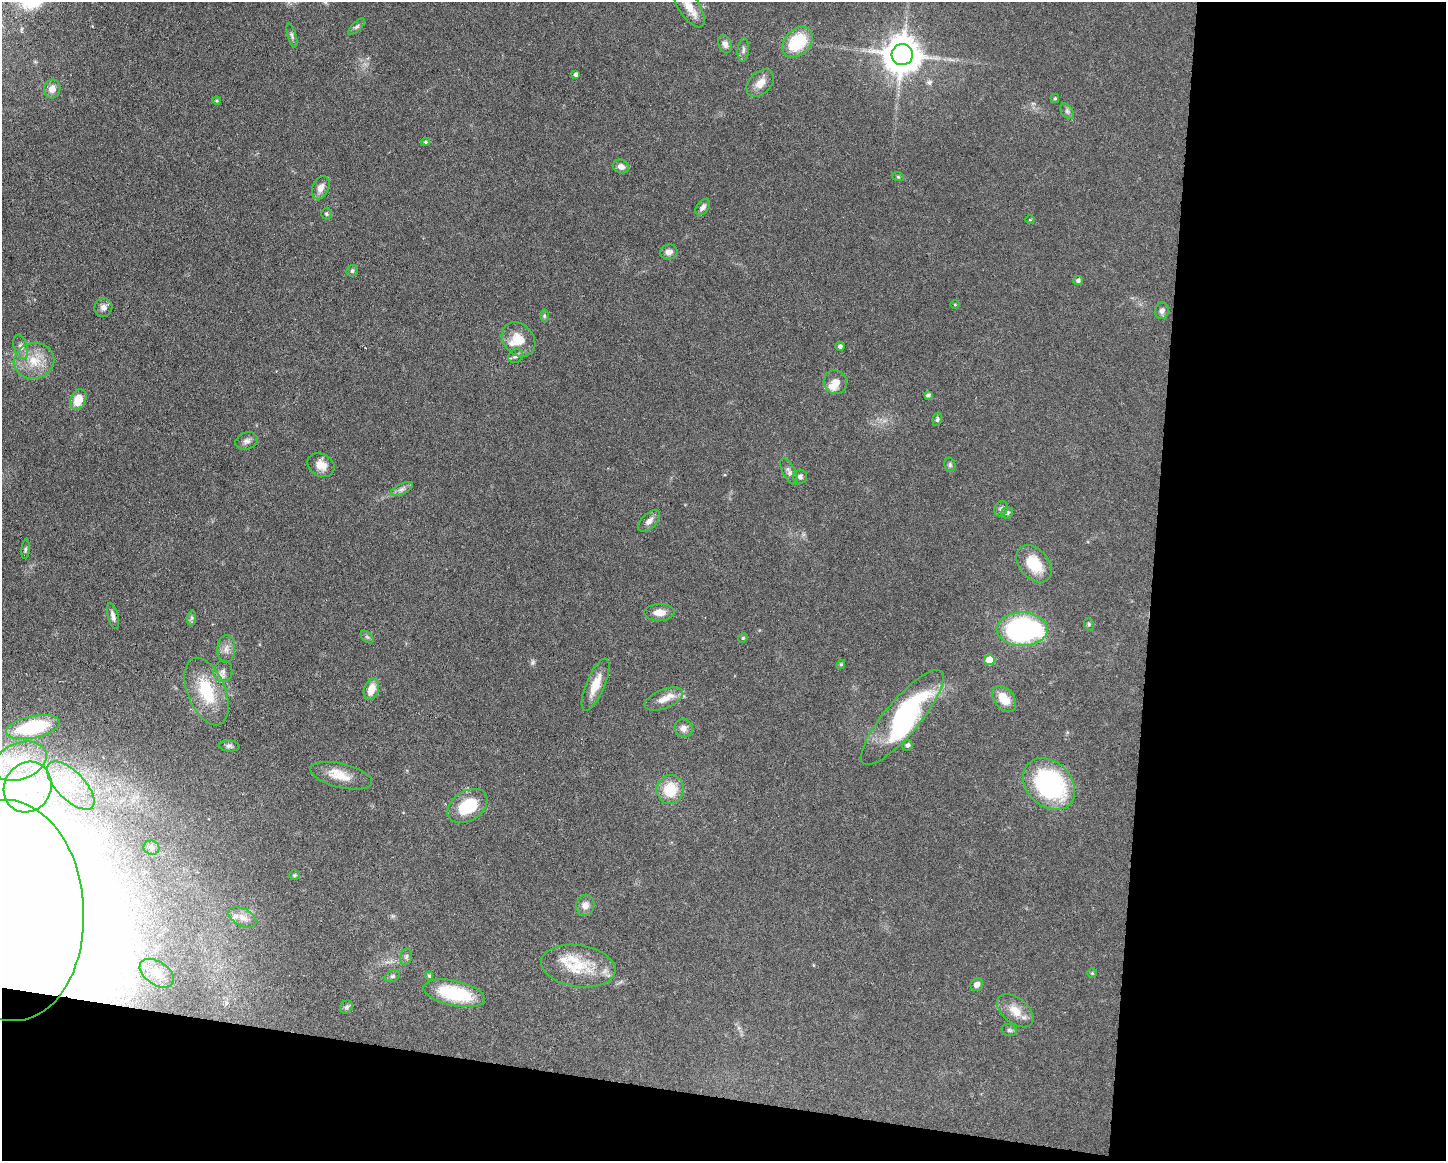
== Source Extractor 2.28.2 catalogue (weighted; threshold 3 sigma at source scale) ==
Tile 12 of 3 x 4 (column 3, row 4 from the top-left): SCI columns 3110-4553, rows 1-1159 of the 4662 x 4637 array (HDU 1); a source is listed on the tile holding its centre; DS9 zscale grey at full resolution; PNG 1448 x 1163 px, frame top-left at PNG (2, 2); each listed source drawn as its Kron ellipse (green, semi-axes under 4 px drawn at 4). Shown black and unused: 26% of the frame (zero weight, under 3 of 6 exposures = <1% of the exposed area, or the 3 px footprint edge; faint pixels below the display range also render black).
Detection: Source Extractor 2.28.2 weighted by HDU 2 'WHT'; one run over the whole footprint, this tile lists its part. Background 0.0934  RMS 0.0049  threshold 0.0202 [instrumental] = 3 sigma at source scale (4.09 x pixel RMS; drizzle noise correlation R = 1.36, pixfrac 0.8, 0.05/0.05 arcsec/px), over >= 5 px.
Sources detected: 106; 1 too faint to see at this stretch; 9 inside a brighter object's white glare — neither listed nor drawn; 5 inside a brighter listed object's ellipse — not listed separately; the other 91 listed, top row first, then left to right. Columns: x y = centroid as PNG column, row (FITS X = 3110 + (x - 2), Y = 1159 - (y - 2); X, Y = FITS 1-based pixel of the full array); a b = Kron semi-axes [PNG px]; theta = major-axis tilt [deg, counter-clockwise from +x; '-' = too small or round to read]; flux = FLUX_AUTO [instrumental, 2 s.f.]
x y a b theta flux
689 6 24 10 -57 6.9
357 26 11 4 44 1.1
292 36 12 4 -74 1.2
797 42 17 12 45 23
725 44 9 6 -69 2.2
743 50 12 5 84 1.5
902 55 10 10 - 1200
576 75 4 4 - 1.3
760 83 16 10 45 4.9
52 89 9 8 - 3.5
1055 98 4 4 - 0.56
217 101 4 4 - 0.59
1067 111 9 5 -54 1.3
425 142 4 4 - 0.74
621 167 8 6 -24 2.7
898 177 6 4 -18 0.58
321 188 12 8 65 3.7
703 207 9 6 52 1.8
326 214 6 5 - 0.74
1030 220 5 3 - 0.36
669 252 8 7 - 2.3
352 271 6 5 - 0.95
1078 281 5 4 - 1.1
955 305 4 3 - 0.39
103 307 9 9 - 2.2
1162 311 8 6 76 1.8
544 316 6 4 -90 0.68
518 340 19 15 -47 8.7
840 346 5 4 - 1.4
21 347 13 7 -73 2.3
516 356 8 6 34 1.3
34 361 20 18 11 11
835 382 12 11 - 4.2
928 395 4 3 - 1.1
78 400 11 7 65 7.8
937 419 7 4 76 0.88
247 441 11 8 19 2.1
321 465 14 11 -32 5.1
950 465 7 5 -77 0.9
789 471 15 6 -62 2
800 477 7 6 - 1.6
402 489 12 5 26 1.8
1001 509 8 6 56 1.2
1007 513 6 5 - 1.4
649 521 13 7 44 2.6
26 549 10 4 85 0.94
1034 564 21 14 -50 13
659 612 15 8 2 4.3
113 616 13 5 -75 2
192 618 7 4 89 0.95
1089 624 6 5 - 0.76
1022 629 25 17 -1 86
367 637 7 4 -44 0.87
743 638 5 4 - 0.52
226 649 14 9 86 3.1
989 660 5 5 - 11
841 664 4 3 - 0.66
223 671 11 9 82 2.3
595 685 28 9 67 8
371 689 11 7 71 6.4
207 691 36 19 -68 22
664 699 20 9 22 5.1
1004 699 14 10 -52 8.2
902 717 60 17 50 67
33 727 27 11 12 23
684 728 9 9 - 2.5
907 745 5 5 - 1.2
229 746 10 5 -4 1.3
20 761 28 18 21 16
341 776 32 12 -14 8.6
1049 784 29 22 -44 71
71 786 31 14 -46 16
28 787 26 23 59 24
670 790 14 13 - 13
467 806 22 15 33 18
151 848 8 7 - 1.5
295 875 5 4 - 0.63
585 905 10 9 - 2.9
10 911 111 74 -87 1400
242 917 15 8 -26 3.4
406 957 8 6 75 1.1
578 966 37 21 -8 18
157 973 19 11 -33 6.6
1092 973 5 4 - 0.48
392 976 8 5 26 0.97
429 976 4 4 - 0.7
977 984 7 6 - 2.4
454 993 31 12 -12 27
346 1007 7 5 47 1
1015 1011 21 12 -39 7
1009 1030 8 5 -15 1
Overlapping masked pixels (flux is a lower limit): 1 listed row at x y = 10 911
Isophote crosses this tile's border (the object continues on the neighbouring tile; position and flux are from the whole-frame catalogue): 2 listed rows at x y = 689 6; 10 911